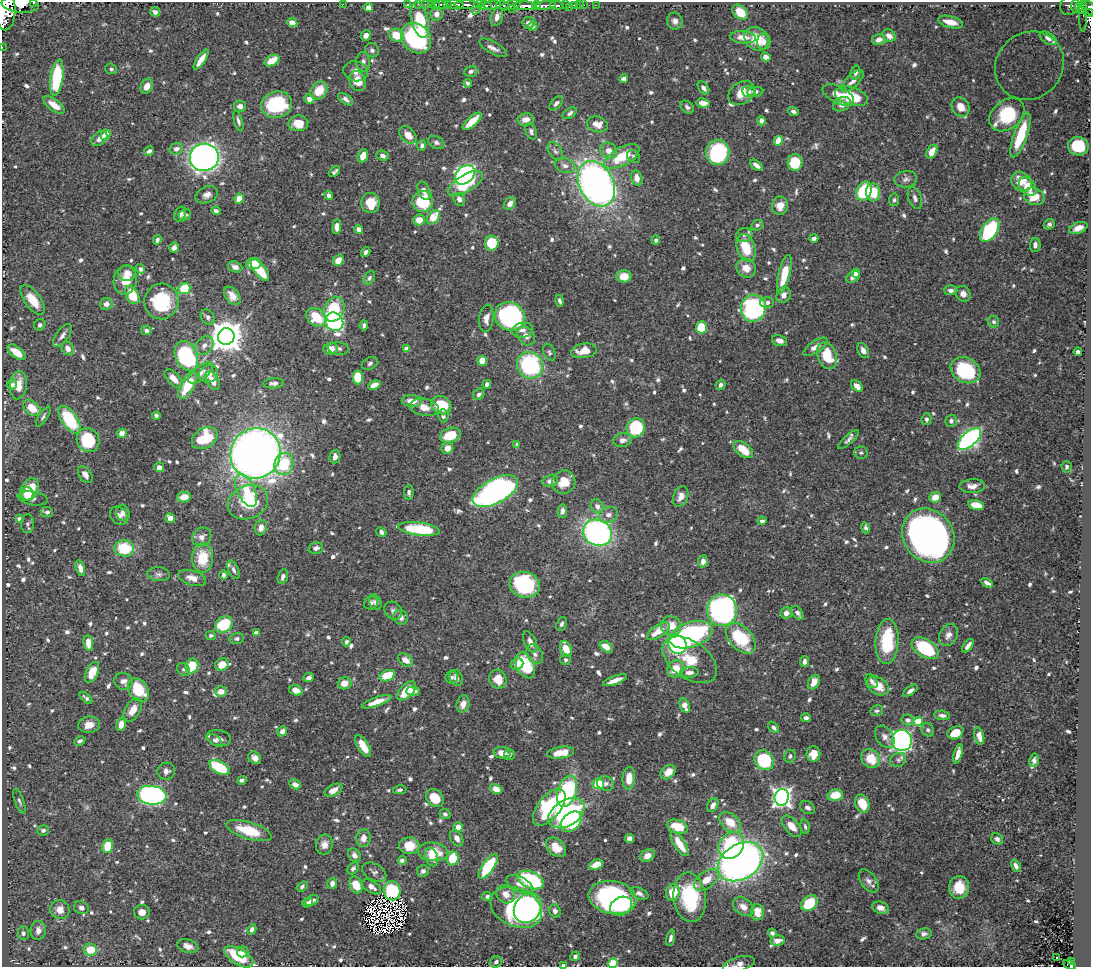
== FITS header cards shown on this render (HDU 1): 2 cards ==
NAXIS1  =                 1089
NAXIS2  =                  965

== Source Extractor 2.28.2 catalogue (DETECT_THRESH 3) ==
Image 1089 x 965 px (HDU 1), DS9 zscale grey, 1 PNG px = 1 image px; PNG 1093 x 969 px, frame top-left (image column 1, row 965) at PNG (2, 2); each listed source drawn as its Kron ellipse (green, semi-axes under 4 px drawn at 4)
Background 0.545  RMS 0.0088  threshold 0.0265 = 3 sigma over >= 5 px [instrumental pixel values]
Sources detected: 844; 15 with non-positive FLUX_AUTO (blend fragments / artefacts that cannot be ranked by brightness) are neither listed nor drawn; of the other 829, the 500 brightest by FLUX_AUTO listed and drawn (329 fainter detections omitted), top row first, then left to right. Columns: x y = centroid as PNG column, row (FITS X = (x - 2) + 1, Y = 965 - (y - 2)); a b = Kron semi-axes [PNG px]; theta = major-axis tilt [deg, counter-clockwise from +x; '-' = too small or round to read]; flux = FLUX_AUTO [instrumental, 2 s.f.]
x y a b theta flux
34 3 3 2 - 73
20 4 19 8 -5 2700
343 4 2 2 - 92
407 4 4 3 - 10
419 4 3 2 - 17
425 4 2 2 - 11
431 4 2 2 - 13
441 4 6 3 0 40
447 4 4 3 - 23
436 5 4 3 - 35
455 5 9 4 -11 1100
467 5 12 4 -2 1100
492 5 9 3 3 310
503 5 6 3 -3 240
510 5 11 4 13 450
536 5 4 2 - 240
545 5 11 4 7 970
557 5 7 3 -6 260
565 5 3 2 - 49
574 5 4 2 - 28
579 5 2 2 - 5.9
584 5 2 2 - 8.1
596 5 2 2 - 6.7
1069 5 10 8 55 150
485 6 7 4 0 160
525 6 12 4 -2 1800
1075 6 7 3 85 120
477 7 8 2 66 160
569 7 2 2 - 47
1079 7 4 3 - 130
368 8 5 4 - 3.8
513 8 3 3 - 130
1088 8 8 6 -45 490
1081 10 3 3 - 77
5 11 20 10 89 5700
155 12 5 4 - 2.4
740 12 9 6 -44 13
1089 13 4 3 - 110
436 14 6 6 - 2.9
1083 15 17 3 90 66
497 17 9 6 73 3.9
420 20 18 8 -75 24
675 21 8 7 - 2.8
951 22 13 6 -13 9
292 23 5 4 - 4.9
529 23 6 6 - 2.9
533 26 4 4 - 1.4
366 35 5 5 - 3.1
396 35 8 6 -28 13
889 36 7 5 -38 4.2
743 37 13 6 -4 6.4
416 38 16 13 -46 74
1048 38 9 5 -32 2.5
756 39 13 11 -41 13
878 39 6 5 - 3.7
764 42 8 6 -90 2.3
2 47 2 2 - 6.5
493 48 15 6 -31 3.5
372 50 7 6 - 1.8
766 57 5 4 - 4.6
201 60 11 4 56 7.2
272 61 8 5 29 12
363 62 10 7 -87 2.9
1029 66 36 32 44 70
111 69 6 5 - 1.5
356 71 12 10 -16 5.1
471 71 6 5 - 1.8
855 72 7 4 77 2
57 77 18 6 82 24
623 79 4 4 - 3.1
358 81 10 8 -68 10
853 81 14 6 43 4.1
468 83 4 4 - 1.8
147 86 8 5 64 5.4
704 88 7 5 -53 2.7
319 90 10 7 51 14
749 91 7 5 -5 1.6
755 92 8 4 7 1.9
741 93 14 10 35 8.6
838 95 17 8 -26 7.9
851 96 17 9 -17 21
309 99 5 4 - 3.7
346 99 8 4 -34 2.7
556 103 8 5 46 2.3
703 103 7 4 -10 5.7
842 104 9 6 26 4.7
54 105 12 5 -36 6
276 105 15 13 16 51
240 106 6 5 - 3.3
687 107 7 5 -41 1.9
961 107 10 8 -58 7.2
793 111 6 4 -20 1.6
570 113 8 4 35 1.9
1007 115 19 14 40 36
526 119 8 6 8 5.2
238 121 11 4 -75 1.9
472 121 12 5 43 11
761 121 5 4 - 2.8
298 123 10 8 4 11
597 124 10 8 -15 6.7
531 131 8 5 -70 1.8
105 135 5 4 - 13
408 135 10 7 -48 6.5
1021 135 23 6 70 22
99 139 9 6 42 3
778 141 5 4 - 8.4
436 142 8 6 -28 1.9
422 146 5 4 - 1.5
1078 146 10 9 - 27
176 149 7 6 - 3.1
149 151 5 4 - 2
555 151 10 6 -56 2.2
609 151 9 7 -47 5.7
718 152 12 12 - 53
932 152 7 5 59 8
363 156 7 5 67 8.1
383 156 6 5 - 2
622 156 20 9 29 21
204 157 14 13 - 310
633 157 7 5 -41 1.7
795 163 8 7 - 24
756 165 7 4 -38 3.7
565 166 10 7 -18 3.4
334 172 7 3 43 1.6
465 175 11 8 42 170
637 178 8 5 -76 5.3
906 179 11 8 5 2.6
1021 182 11 9 -40 11
465 183 19 8 31 22
596 184 24 17 -62 320
1028 187 10 7 -48 8.6
424 191 9 6 -67 3.4
864 191 10 7 65 35
873 192 9 7 -85 14
207 195 11 8 23 3.6
329 195 5 4 - 2.5
1034 196 10 8 -20 12
915 198 11 6 -71 2.5
239 199 5 4 - 11
459 199 6 5 - 3.4
894 200 6 5 - 1.5
423 202 10 10 - 28
370 203 10 9 - 12
510 203 7 5 50 3.1
780 206 9 8 - 6.3
216 211 5 4 - 1.9
180 214 8 5 64 2.1
185 215 6 5 - 1.8
433 217 8 5 53 13
419 220 6 5 - 6.6
1049 224 6 5 - 1.5
757 225 6 5 - 1.4
337 227 7 4 84 3.9
1078 228 10 5 21 4.7
359 229 5 4 - 3.5
990 230 13 7 57 59
744 235 8 7 - 2.1
814 238 4 3 - 2.4
157 240 5 4 - 1.7
656 240 4 4 - 1.6
492 243 7 7 - 24
1035 245 7 5 87 2.3
174 248 5 5 - 2.2
746 248 14 9 -72 19
366 252 5 3 - 1.9
338 260 6 5 - 6.8
254 264 7 5 3 14
235 267 7 5 -21 2.8
746 268 10 9 - 7.3
140 269 5 4 - 2.1
260 270 13 5 -52 18
127 273 8 7 - 5.3
856 273 4 4 - 2.5
784 274 20 6 76 18
624 276 7 6 - 9.6
853 277 7 5 37 2.9
369 278 7 5 58 1.6
125 280 14 11 80 10
184 288 6 5 - 26
951 290 7 5 0 2.5
963 294 8 7 - 3.4
132 295 10 6 -61 16
784 295 8 6 58 3.8
232 296 10 6 -52 5.1
33 300 17 8 -55 12
161 301 18 17 - 41
559 301 6 4 -76 1.6
767 302 7 5 1 2.4
106 304 6 6 - 3.4
753 308 13 12 - 96
334 309 13 10 65 29
208 317 8 6 -53 2.1
316 317 11 8 -37 17
510 317 16 14 -28 120
486 318 13 7 83 5
334 322 9 8 - 160
993 322 6 5 - 1.6
40 325 6 5 - 1.5
364 325 5 3 - 1.4
701 327 6 5 - 17
146 330 5 4 - 2
522 330 11 7 9 3.4
62 336 14 6 54 2.9
526 336 10 8 -54 4.1
226 337 8 8 - 1200
779 341 8 5 -16 3.5
204 346 10 8 43 3.6
815 347 14 6 34 4.7
68 348 7 6 - 3.9
330 349 7 6 - 6.4
338 349 10 6 -6 1.9
406 349 4 4 - 7.5
584 351 13 7 7 10
863 351 8 5 -63 3.2
16 352 10 5 -37 9.8
549 352 9 5 -67 1.5
1078 352 4 4 - 1.7
186 356 16 11 -67 71
827 356 14 9 -69 20
482 361 5 5 - 8.8
370 363 8 5 29 1.6
530 365 13 12 - 72
966 370 16 12 -31 47
201 373 15 6 39 3.5
208 374 10 8 26 5.5
358 377 7 5 -87 15
174 378 11 6 -46 6.5
213 381 10 6 -58 5.6
274 383 10 5 4 2.2
487 384 4 4 - 2.6
12 385 5 4 - 2.1
18 385 14 8 84 8
188 385 15 6 62 23
374 385 6 4 22 6
721 385 5 4 - 1.9
857 386 7 4 -47 3.9
479 394 6 5 - 2
412 401 10 6 -2 6.4
441 405 10 8 -28 23
424 407 14 8 -10 7
32 408 10 6 -40 11
156 416 4 4 - 1.5
443 416 6 5 - 2.1
43 417 11 4 57 1.6
926 419 6 5 - 1.9
69 420 16 7 -56 40
951 421 6 5 - 1.6
636 428 10 9 - 37
122 433 5 4 - 5.1
450 435 11 7 18 15
205 438 14 9 31 31
969 439 14 7 42 200
88 440 12 11 - 34
623 440 9 6 9 3.2
848 440 13 4 42 2.1
517 445 4 4 - 2.1
447 448 6 5 - 6
743 450 11 6 -38 11
255 453 26 24 50 660
861 453 7 6 - 1.5
335 457 7 5 79 2.7
284 464 11 9 74 23
159 467 5 5 - 3.6
1067 467 6 5 - 1.5
85 475 9 6 -52 3.4
550 481 8 5 13 3.1
564 482 12 11 - 10
972 486 13 7 3 4.2
29 489 12 8 61 17
246 490 18 8 -65 14
495 491 25 12 28 190
409 492 7 5 88 1.7
27 494 7 6 - 9.5
681 496 11 7 67 5
184 497 7 5 11 6.7
935 497 6 5 - 7.4
33 498 15 6 -10 3
248 502 21 16 22 30
976 505 8 5 -13 13
597 506 7 6 - 3.1
562 511 6 4 82 2.6
47 512 6 5 - 2.3
123 513 8 6 -71 3
608 515 10 7 17 3.7
119 516 10 8 -46 3.3
170 518 5 4 - 5.4
19 519 4 4 - 2.7
762 521 4 3 - 1.6
27 524 9 6 85 1.6
261 528 8 6 75 4.6
865 528 5 4 - 1.5
419 529 21 6 -7 39
381 532 5 4 - 1.9
597 533 15 13 -26 160
928 536 28 25 -52 370
202 537 10 9 - 4
124 548 10 8 -5 27
316 548 7 5 14 2.6
202 558 15 10 90 18
703 561 6 4 82 3.7
80 568 8 4 -74 3.9
234 570 10 5 -66 1.9
159 574 11 7 -6 2.2
223 575 5 4 - 1.6
283 576 7 5 72 2.1
192 578 14 7 -18 5.7
987 583 6 3 -29 2.5
525 585 15 12 -16 58
375 602 8 5 -63 1.9
371 603 7 6 - 1.5
722 610 16 15 - 210
393 611 10 8 -46 2.4
786 613 5 5 - 3.7
798 613 8 5 -54 2.2
401 617 8 7 - 3.3
224 624 9 7 39 25
562 624 7 5 69 1.6
671 626 10 9 - 10
658 631 13 6 34 10
256 633 4 4 - 3.8
211 635 5 4 - 1.5
691 635 22 12 18 120
948 635 12 8 58 3.7
741 638 18 11 -48 33
237 639 7 5 13 1.5
887 641 23 11 86 35
346 642 4 4 - 1.8
530 642 11 6 -67 3.6
88 643 8 5 -84 6.6
677 645 9 8 - 100
968 646 8 4 54 3.4
606 647 7 4 -39 6.3
925 648 15 9 -34 41
566 649 8 5 -66 9
535 654 10 7 -57 3.1
406 660 8 5 -36 5.3
565 660 5 5 - 1.5
690 660 30 18 -35 19
804 662 5 4 - 2.3
517 664 6 5 - 2.8
222 665 7 6 - 8.2
525 665 14 8 -63 37
192 666 7 6 - 19
184 669 7 5 -43 1.4
676 669 9 8 - 12
92 672 11 6 65 13
689 672 9 5 2 3.5
387 676 8 5 21 17
452 677 6 6 - 1.8
309 678 5 4 - 2.5
456 678 8 6 -65 2.5
498 679 10 8 -64 9.4
615 680 13 4 20 4.8
123 681 9 8 - 4
872 681 7 5 -53 1.9
814 682 8 5 63 5.7
345 683 7 6 - 6.1
878 686 12 8 -33 9.2
138 690 13 9 -56 24
296 690 7 5 -19 5
221 691 6 5 - 5.4
406 691 12 6 46 16
413 691 7 4 1 3.4
910 691 8 4 37 2.4
86 698 7 3 -43 1.5
377 702 16 4 20 7.5
463 704 9 6 73 4.7
685 705 7 5 -68 6
133 710 13 7 59 8
877 711 6 5 - 1.5
942 715 8 4 -7 2.3
806 718 5 4 - 1.8
908 720 6 5 - 2.8
918 722 4 4 - 26
121 724 7 5 77 6.3
89 725 11 8 9 5.7
774 727 6 4 -49 2.2
928 730 7 6 - 1.6
282 731 5 4 - 2.8
955 733 8 6 27 10
979 736 9 5 -75 5.1
885 737 12 8 -55 3.6
219 738 12 7 -11 3.1
215 740 8 4 -35 1.5
902 740 10 9 - 190
80 741 6 4 28 1.7
363 746 12 5 -59 10
502 753 8 6 -4 6.3
561 753 13 6 9 8.5
813 754 8 7 - 7.1
958 754 10 4 74 4.5
509 755 5 5 - 1.5
790 756 7 5 68 1.5
255 758 7 5 -40 3
871 758 10 9 - 14
764 760 10 9 - 43
898 760 8 6 28 2
1034 760 7 4 79 2.1
220 767 11 6 -29 30
166 771 9 8 - 2.4
668 772 8 6 40 7
629 778 11 6 86 9.2
242 780 4 4 - 1.7
606 783 8 7 - 2.6
295 784 6 4 -29 4.3
598 784 6 5 - 17
496 789 6 4 -32 7
333 790 9 5 28 6.2
400 790 7 4 12 1.5
567 791 16 9 71 63
152 795 15 9 -6 230
835 795 8 5 11 13
782 797 8 7 - 340
435 798 10 7 -48 13
19 801 13 4 -71 1.6
862 804 9 7 -66 12
713 805 7 5 61 3.4
549 807 22 11 51 65
808 808 8 6 -31 2.2
566 813 20 13 33 100
445 814 5 5 - 1.8
571 822 12 8 42 29
730 822 12 8 -41 11
792 826 13 7 -49 7.2
458 827 5 4 - 5.4
677 827 11 6 -17 16
805 827 7 4 -77 1.6
43 830 6 5 - 1.5
249 831 23 8 -17 21
363 838 9 7 83 5.4
457 838 9 6 -60 3.3
630 839 4 4 - 4.9
997 839 6 5 - 2.4
680 844 14 5 -57 12
324 845 10 8 79 4.1
731 845 14 12 52 62
107 846 7 5 77 12
409 846 10 8 -2 13
556 847 11 8 -43 9.5
433 852 15 9 -6 14
354 855 7 5 -52 2.9
647 856 8 6 25 4.4
432 857 9 6 -71 5.6
453 858 7 6 - 17
402 860 5 3 - 2
740 862 24 17 32 340
596 865 7 5 26 8.9
1016 866 6 4 -62 2.5
488 867 14 5 55 40
353 868 7 5 52 2
423 871 6 5 - 2.8
374 872 13 8 -28 2.4
531 880 14 8 -23 55
706 880 14 8 38 8.8
869 881 13 7 -54 3.5
332 883 5 4 - 3.3
519 884 14 7 -26 4.3
356 885 8 6 -66 12
302 886 6 4 37 1.5
372 887 11 6 -33 4.1
959 887 11 10 - 14
392 891 9 8 - 49
639 893 9 5 -25 2.4
673 893 8 7 - 13
506 894 10 8 -47 6.2
487 897 5 4 - 1.6
613 897 24 16 -11 100
690 897 25 16 -83 43
312 900 7 5 25 2.4
308 902 6 4 36 2.4
809 903 9 7 42 26
621 906 11 9 26 17
516 907 27 19 -25 130
743 907 11 8 -37 5.7
81 908 8 6 -25 2.5
528 908 16 13 53 56
880 908 8 6 -16 3.6
60 910 10 9 - 5.9
555 911 7 5 -71 2.3
142 912 8 7 - 3.9
757 912 8 6 -87 9
252 929 5 4 - 2.7
38 930 9 7 83 4.4
23 933 7 6 - 2.1
772 933 4 4 - 2.5
924 934 8 5 8 1.9
670 938 8 4 80 2.3
777 941 7 5 9 4.8
188 946 11 6 -16 4.2
90 950 6 6 - 12
243 952 5 5 - 3.5
575 956 5 4 - 2
239 957 16 8 -31 25
1057 958 3 2 - 1.9
1071 961 3 2 - 13
496 962 6 5 - 1.7
613 963 5 4 - 41
739 964 16 7 16 3.8
564 965 4 3 - 4.5
1070 965 7 3 -23 67
At the frame edge (FLAGS 8, measured only in part): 10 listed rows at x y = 34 3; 20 4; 1088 8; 5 11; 1089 13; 2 47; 613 963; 739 964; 564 965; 1070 965
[329 fainter detections neither listed nor drawn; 15 non-positive-flux detections neither listed nor drawn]